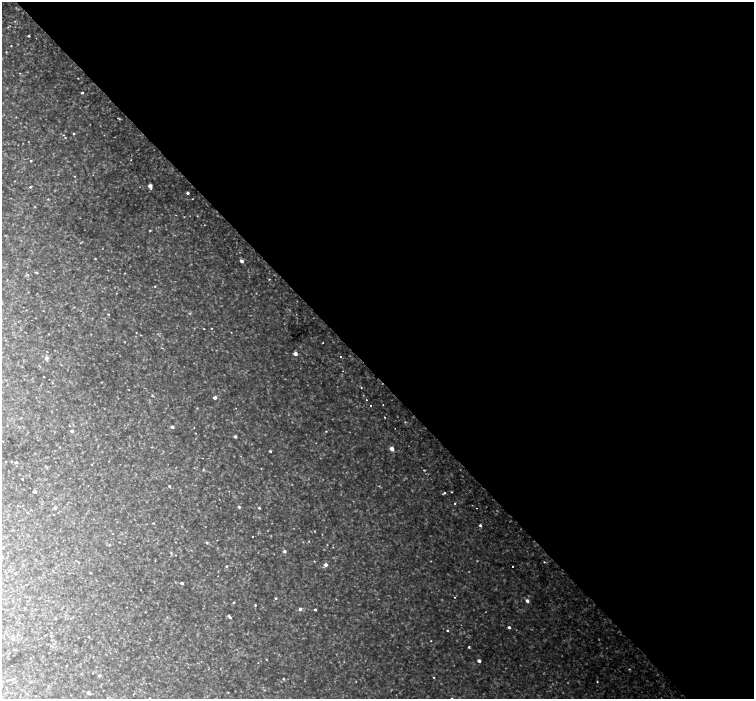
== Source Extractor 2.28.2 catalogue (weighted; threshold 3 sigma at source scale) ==
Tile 8 of 4 x 4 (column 4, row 2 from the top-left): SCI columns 4586-6089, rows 3033-4426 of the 6169 x 6128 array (HDU 1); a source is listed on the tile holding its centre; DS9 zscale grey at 2 x 2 block average (1 PNG px = mean of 2 x 2 image px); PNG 756 x 701 px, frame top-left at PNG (2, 2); no overlay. Shown black and unused: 54% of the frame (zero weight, under 2 of 3 exposures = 5% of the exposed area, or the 3 px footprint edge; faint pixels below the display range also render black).
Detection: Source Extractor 2.28.2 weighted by HDU 2 'WHT'; one run over the whole footprint, this tile lists its part. Background 0.0513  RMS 0.0055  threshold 0.0248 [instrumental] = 3 sigma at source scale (4.5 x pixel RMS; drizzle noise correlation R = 1.50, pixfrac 1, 0.0396/0.0396 arcsec/px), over >= 5 px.
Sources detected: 185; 10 too faint to see at this stretch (2 x 2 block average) — not listed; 1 inside a brighter listed object's ellipse — not listed separately; the other 174 listed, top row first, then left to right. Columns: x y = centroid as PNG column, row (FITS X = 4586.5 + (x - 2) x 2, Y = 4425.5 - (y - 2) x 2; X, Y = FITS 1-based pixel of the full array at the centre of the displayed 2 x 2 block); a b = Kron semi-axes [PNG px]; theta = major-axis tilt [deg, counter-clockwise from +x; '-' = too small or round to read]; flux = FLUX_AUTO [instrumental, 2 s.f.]
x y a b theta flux
8 27 2 2 - 0.82
29 36 2 2 - 2.3
11 46 2 2 - 0.77
20 73 2 2 - 0.66
78 78 2 2 - 0.66
82 93 2 2 - 2.2
117 118 2 2 - 0.54
74 133 3 2 - 1.2
64 135 3 2 - 0.67
65 138 3 2 - 0.86
131 160 2 2 - 0.6
31 161 3 2 - 1.4
74 176 3 2 - 0.65
15 181 2 2 - 0.53
150 186 3 2 - 11
30 187 3 2 - 1.7
150 189 2 2 - 1.5
188 193 2 2 - 3.4
48 199 3 3 - 0.93
192 199 2 2 - 0.55
35 207 3 2 - 0.64
197 216 2 2 - 0.68
204 225 2 2 - 0.49
150 230 3 2 - 1
6 235 3 2 - 0.48
80 243 3 2 - 0.84
138 246 2 2 - 0.39
95 258 2 2 - 0.86
242 261 3 2 - 6.4
108 270 2 2 - 0.44
37 273 3 2 - 1.5
125 273 3 2 - 0.67
27 274 3 2 - 0.89
269 279 2 2 - 0.73
155 286 3 2 - 0.95
28 292 2 2 - 0.53
116 293 2 2 - 0.44
256 293 2 2 - 0.45
105 309 2 2 - 0.39
43 311 2 2 - 0.55
108 314 3 2 - 0.96
36 318 2 2 - 0.42
211 328 2 2 - 0.78
204 329 2 2 - 0.64
231 332 2 2 - 0.52
136 333 2 2 - 0.58
48 334 3 2 - 0.62
91 334 3 2 - 0.42
140 335 2 2 - 0.57
125 342 3 2 - 0.59
323 343 2 2 - 0.62
162 348 3 2 - 0.78
295 354 3 2 - 8.9
340 357 2 2 - 1.2
46 358 3 3 - 5.6
40 366 3 2 - 0.88
343 371 2 2 - 0.45
44 377 2 2 - 0.58
49 379 2 2 - 0.27
101 382 3 2 - 0.59
361 388 2 2 - 1.8
129 390 2 2 - 0.52
152 396 3 3 - 1.3
36 397 2 2 - 0.54
215 398 2 2 - 6.2
366 400 2 2 - 1.2
94 404 2 2 - 0.38
370 405 2 2 - 1.3
383 405 2 2 - 0.52
197 408 3 3 - 0.78
104 409 2 2 - 0.39
385 417 2 2 - 0.85
405 422 3 2 - 1
172 427 3 2 - 4.6
194 428 3 2 - 0.51
72 431 3 2 - 3.9
326 431 3 2 - 0.85
195 433 2 2 - 0.54
235 436 3 2 - 4.3
3 441 3 2 - 0.46
316 443 2 2 - 0.43
60 447 3 2 - 0.63
152 447 2 2 - 0.63
392 449 3 3 - 11
270 451 2 2 - 2.1
203 458 2 2 - 0.35
6 461 2 2 - 0.59
11 461 2 2 - 0.62
109 461 2 2 - 0.47
16 462 3 2 - 1.4
92 464 2 2 - 0.57
17 466 2 2 - 0.4
46 467 5 2 - 1.1
261 468 2 2 - 0.43
203 469 3 2 - 1
424 470 3 2 - 0.81
70 478 2 2 - 0.34
22 479 2 2 - 1.5
169 486 2 2 - 1.8
379 486 3 2 - 0.78
229 491 2 2 - 0.4
34 492 3 2 - 5.7
451 492 2 2 - 1
445 493 3 2 - 1.9
455 503 2 2 - 1.1
17 506 3 2 - 0.64
239 507 3 3 - 2.7
55 508 3 3 - 2.2
259 508 3 2 - 1.8
476 508 2 2 - 0.6
27 512 3 2 - 1
54 515 2 2 - 0.47
74 523 2 2 - 0.44
153 523 3 2 - 0.96
480 525 3 2 - 2.6
315 531 2 2 - 0.78
112 534 2 2 - 0.43
252 536 2 2 - 0.6
309 541 2 2 - 0.68
119 542 2 2 - 0.52
175 542 3 2 - 0.45
207 542 3 3 - 2.1
109 545 3 3 - 0.96
327 545 2 2 - 0.47
333 547 3 2 - 0.58
284 551 3 3 - 4.8
171 553 3 3 - 1.2
274 554 2 2 - 0.44
155 560 3 2 - 0.57
314 561 3 2 - 0.61
431 561 3 2 - 0.5
544 562 2 2 - 1.8
326 565 3 3 - 6.5
226 566 3 2 - 1.4
512 566 2 2 - 0.92
9 570 3 2 - 0.49
218 576 2 2 - 0.35
182 583 2 2 - 4.4
455 597 2 2 - 0.65
276 598 3 2 - 1.6
527 601 3 3 - 5.6
234 602 3 2 - 1.3
255 605 3 2 - 1.3
300 609 3 3 - 4.2
315 609 2 2 - 2.5
229 616 3 2 - 2.2
55 618 3 3 - 0.76
509 627 2 2 - 3.3
447 630 2 2 - 1.6
44 636 3 2 - 0.48
52 636 3 2 - 0.98
89 637 3 2 - 0.9
13 639 4 3 - 2
150 639 3 2 - 0.62
431 641 2 2 - 0.67
65 642 2 2 - 0.37
469 647 2 2 - 1.7
266 659 3 2 - 0.8
479 661 2 2 - 6.5
258 663 2 2 - 0.42
67 666 3 2 - 0.54
629 669 3 2 - 0.7
92 673 2 2 - 0.54
99 675 3 3 - 2.3
434 677 2 2 - 0.9
13 679 3 2 - 0.8
283 679 3 3 - 1.1
597 682 3 2 - 0.82
265 690 3 2 - 0.6
88 692 3 2 - 6.2
228 692 3 2 - 0.77
71 695 2 2 - 0.41
108 698 3 2 - 0.56
150 698 2 2 - 0.66
Isophote crosses this tile's border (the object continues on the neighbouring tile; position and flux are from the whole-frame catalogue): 1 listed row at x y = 108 698
Diffuse or blended objects may show on this block-average render without a row.